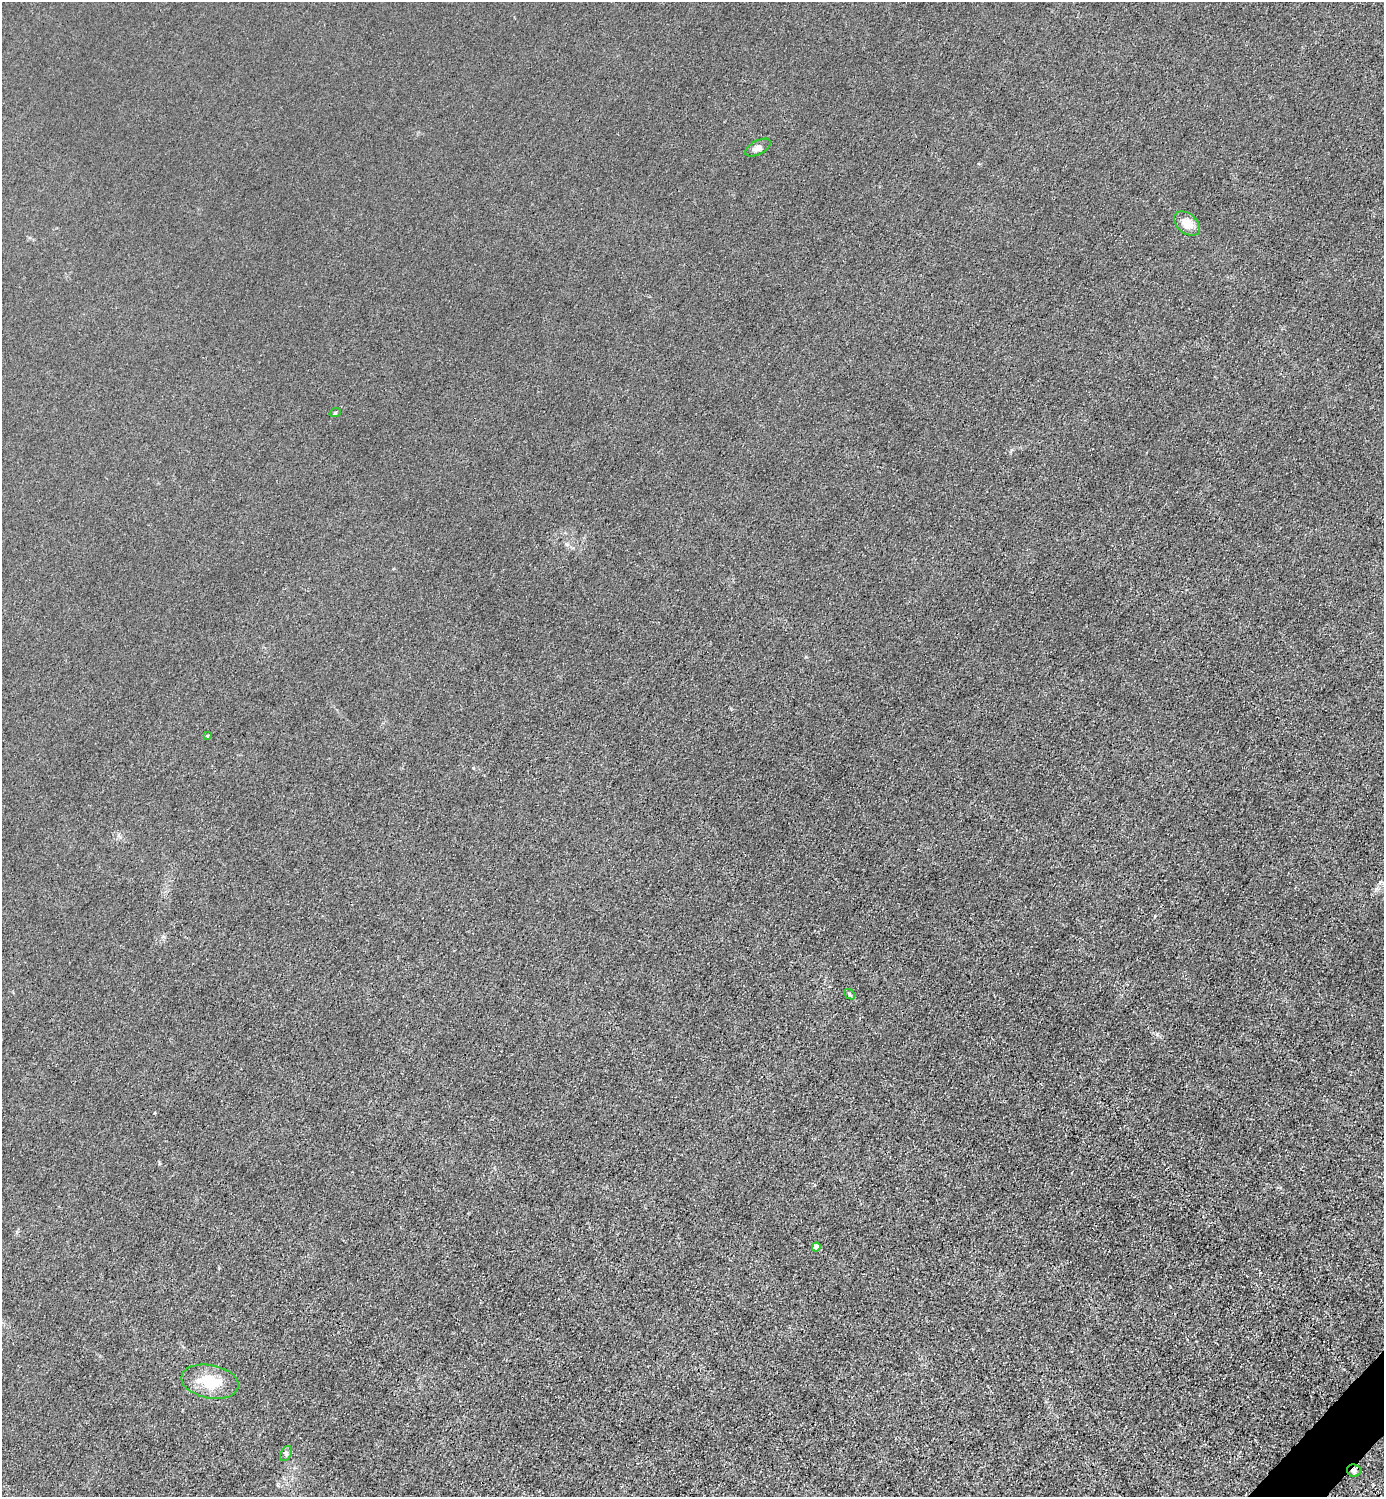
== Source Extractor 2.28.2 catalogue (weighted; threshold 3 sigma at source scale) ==
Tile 6 of 4 x 4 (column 2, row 2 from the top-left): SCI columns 1683-3064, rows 2993-4487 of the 5985 x 5985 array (HDU 1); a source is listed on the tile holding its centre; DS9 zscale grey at full resolution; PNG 1386 x 1499 px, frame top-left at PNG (2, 2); each listed source drawn as its Kron ellipse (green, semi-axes under 4 px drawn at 4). Shown black and unused: <1% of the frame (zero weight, under 3 of 4 exposures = <1% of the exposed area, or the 3 px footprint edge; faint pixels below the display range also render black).
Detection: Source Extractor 2.28.2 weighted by HDU 2 'WHT'; one run over the whole footprint, this tile lists its part. Background 0.0221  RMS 0.0062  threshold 0.0279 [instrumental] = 3 sigma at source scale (4.5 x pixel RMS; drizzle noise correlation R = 1.50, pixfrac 1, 0.05/0.05 arcsec/px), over >= 5 px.
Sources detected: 9; all 9 listed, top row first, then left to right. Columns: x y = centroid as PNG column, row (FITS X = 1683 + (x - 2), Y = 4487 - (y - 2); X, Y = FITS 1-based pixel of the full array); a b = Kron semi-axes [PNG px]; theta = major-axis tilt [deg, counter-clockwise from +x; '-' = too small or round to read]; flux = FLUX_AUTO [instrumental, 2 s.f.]
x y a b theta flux
758 148 14 7 28 2.8
1187 224 15 9 -40 7.7
335 413 6 3 19 0.63
207 736 4 3 - 0.64
849 994 6 4 -40 1
816 1247 4 4 - 4.8
210 1382 29 16 -11 19
286 1453 8 5 63 1.4
1354 1470 7 6 - 1.6
Overlapping masked pixels (flux is a lower limit): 1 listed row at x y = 1354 1470